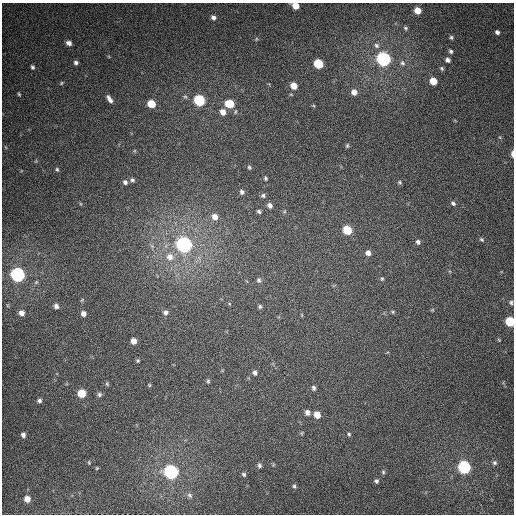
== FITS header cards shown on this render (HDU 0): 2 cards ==
NAXIS1  =                  512
NAXIS2  =                  512

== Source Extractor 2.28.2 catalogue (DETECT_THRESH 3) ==
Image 512 x 512 px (HDU 0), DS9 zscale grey, 1 PNG px = 1 image px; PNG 516 x 516 px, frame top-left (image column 1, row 512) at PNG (2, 3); no overlay
Background 365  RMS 8.8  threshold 26.3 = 3 sigma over >= 5 px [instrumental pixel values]
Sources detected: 93; all 93 listed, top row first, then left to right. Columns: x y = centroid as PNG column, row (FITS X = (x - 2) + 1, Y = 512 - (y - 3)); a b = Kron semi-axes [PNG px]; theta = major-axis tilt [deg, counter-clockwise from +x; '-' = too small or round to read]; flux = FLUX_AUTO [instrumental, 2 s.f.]
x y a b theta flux
295 6 6 5 - 7400
417 10 5 5 - 6800
213 17 6 6 - 2200
406 28 6 4 -41 910
497 32 5 4 - 1600
451 37 4 4 - 930
256 39 6 3 72 750
69 43 6 5 - 2500
377 45 8 7 - 2100
451 51 4 4 - 1100
383 59 7 6 - 150000
448 60 5 4 - 1900
76 63 5 5 - 1500
402 63 7 6 - 1700
318 64 6 6 - 23000
32 67 5 4 - 1200
442 68 5 4 - 880
433 81 6 5 - 9200
61 83 6 4 38 760
294 86 6 5 - 6400
354 92 7 6 - 3600
19 94 4 3 - 690
185 97 5 5 - 940
109 99 11 5 -57 2700
199 100 6 6 - 51000
151 104 6 5 - 13000
229 104 8 6 -13 14000
223 112 7 6 - 4100
347 146 6 4 75 870
5 147 6 3 -70 660
512 154 7 3 88 2400
249 167 6 5 - 1000
57 169 6 4 -73 840
265 178 5 4 - 910
132 180 6 5 - 1300
125 182 6 6 - 1800
400 182 6 5 - 1000
242 192 6 5 - 1700
263 195 6 5 - 1300
453 203 7 5 -30 1400
270 205 6 5 - 2200
259 211 4 3 - 1100
285 211 5 3 - 640
215 217 7 7 - 4500
347 230 6 6 - 19000
482 239 7 5 -38 1100
418 242 6 5 - 1500
184 245 7 7 - 220000
152 246 8 5 -45 1600
368 253 7 6 - 2700
170 257 11 10 - 6200
18 275 7 6 - 150000
382 279 5 4 - 800
259 280 7 6 - 1500
36 282 6 5 - 970
511 302 5 5 - 1200
56 306 6 5 - 2100
260 306 5 5 - 1100
432 310 6 3 18 630
165 312 6 5 - 1600
393 312 5 4 - 700
21 313 7 7 - 3300
83 313 5 5 - 2800
302 315 6 3 -71 560
510 322 6 5 - 25000
499 340 5 3 - 560
134 341 5 5 - 4200
138 361 4 4 - 730
255 373 6 6 - 1700
208 381 6 4 -89 840
107 384 6 4 -65 740
149 385 5 4 - 650
314 388 7 5 -70 1400
82 393 6 6 - 14000
99 394 6 6 - 1300
39 401 5 4 - 1400
307 412 6 5 - 2500
317 415 6 5 - 6700
302 433 6 4 88 660
349 434 5 5 - 860
23 435 5 4 - 2000
89 463 5 4 - 620
494 463 6 6 - 1400
259 465 6 5 - 1300
464 467 7 6 - 100000
97 468 4 4 - 600
171 472 7 7 - 140000
383 472 6 5 - 1000
244 474 5 4 - 1000
376 481 6 5 - 1300
294 486 6 4 -75 960
190 495 9 6 -41 1600
27 499 6 6 - 5400
At the frame edge (FLAGS 8, measured only in part): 3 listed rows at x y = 295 6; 512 154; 510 322